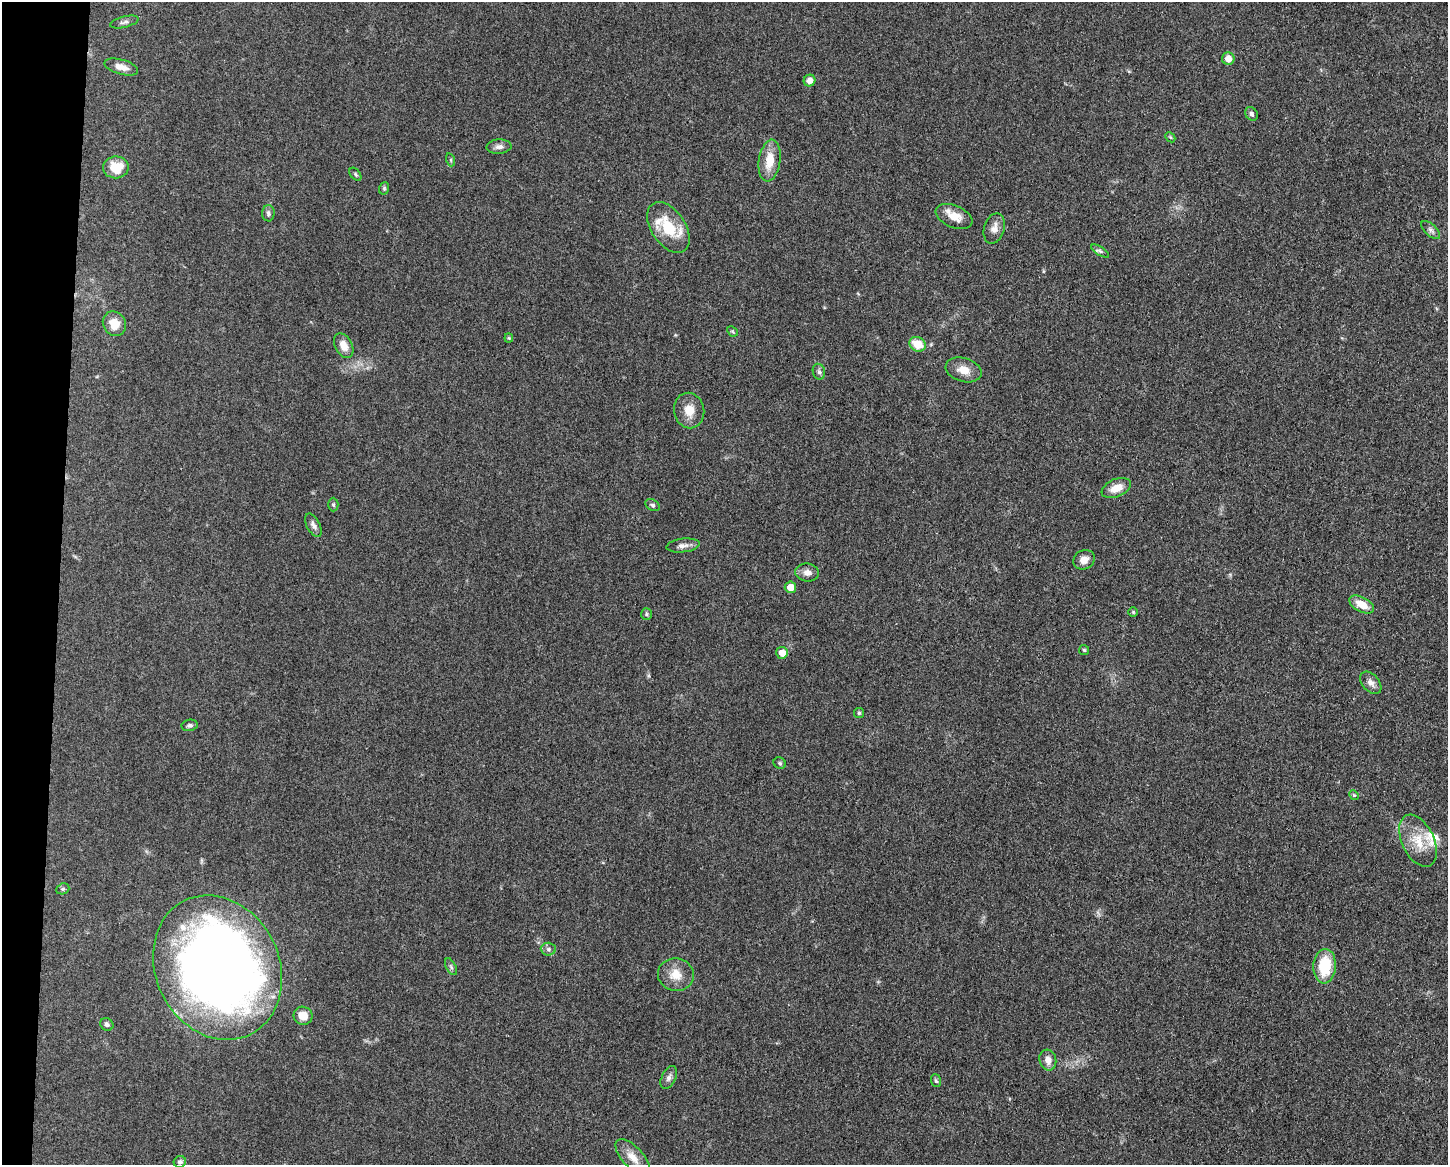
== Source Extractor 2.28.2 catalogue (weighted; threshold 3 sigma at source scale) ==
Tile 7 of 3 x 4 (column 1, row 3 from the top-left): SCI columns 232-1677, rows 1166-2328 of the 4681 x 4654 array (HDU 1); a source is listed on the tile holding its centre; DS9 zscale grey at full resolution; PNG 1450 x 1167 px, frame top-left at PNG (2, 2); each listed source drawn as its Kron ellipse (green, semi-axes under 4 px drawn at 4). Shown black and unused: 4% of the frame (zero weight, under 3 of 5 exposures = <1% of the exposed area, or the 3 px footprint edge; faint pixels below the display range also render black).
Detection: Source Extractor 2.28.2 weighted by HDU 2 'WHT'; one run over the whole footprint, this tile lists its part. Background 0.0619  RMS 0.0058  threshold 0.0261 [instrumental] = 3 sigma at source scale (4.5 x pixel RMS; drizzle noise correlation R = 1.50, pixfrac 1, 0.05/0.05 arcsec/px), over >= 5 px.
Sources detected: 61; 3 inside a brighter listed object's ellipse — not listed separately; the other 58 listed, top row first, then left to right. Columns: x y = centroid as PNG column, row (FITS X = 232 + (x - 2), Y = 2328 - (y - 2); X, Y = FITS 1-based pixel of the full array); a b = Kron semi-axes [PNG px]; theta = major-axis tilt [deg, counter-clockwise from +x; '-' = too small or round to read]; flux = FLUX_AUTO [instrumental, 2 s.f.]
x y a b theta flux
124 22 14 5 14 1.9
1228 58 6 6 - 6.5
121 67 17 7 -15 5
810 80 6 5 - 4.6
1251 114 7 6 - 1.7
1170 137 6 4 -45 0.76
499 147 12 7 4 2.6
451 160 7 4 -72 0.77
770 161 21 10 81 11
116 167 13 11 1 13
355 174 7 4 -51 1
384 188 6 5 - 0.84
268 213 8 6 89 1.6
954 217 19 11 -22 8.3
668 227 28 17 -56 22
994 228 15 10 73 4.5
1431 230 12 5 -43 2
1100 251 10 4 -32 1.4
114 324 13 11 -58 7.9
732 331 6 4 -43 0.79
509 338 4 4 - 0.67
917 344 8 7 - 12
344 346 13 8 -62 5.3
964 370 18 12 -16 7
819 372 8 6 -75 1.6
689 410 18 15 -78 8.3
1116 488 15 9 23 7.5
333 505 7 5 -88 0.9
653 505 8 5 -29 1.3
313 525 13 6 -62 2.5
683 545 16 7 6 3.1
1084 560 11 9 30 4.3
807 573 12 9 -6 3.5
790 587 6 5 - 6.2
1362 604 13 7 -27 8.2
1133 612 5 5 - 0.7
646 614 6 5 - 0.92
1084 650 5 5 - 0.83
782 653 6 5 - 6.2
1371 683 13 8 -47 3.3
859 713 5 5 - 0.83
190 725 8 5 10 1.4
780 763 6 5 - 1
1354 795 5 4 - 0.81
1418 841 28 16 -64 15
63 889 7 5 21 0.95
548 949 7 6 - 1.5
1325 966 17 11 86 22
451 967 9 5 -63 1.3
217 968 74 61 -64 570
676 975 18 16 -9 9.3
303 1016 9 9 - 6.5
107 1024 7 6 - 1.5
1048 1060 10 8 -75 4.5
669 1078 12 7 63 2.3
936 1081 6 5 - 0.96
633 1157 23 10 -47 6.9
180 1162 6 6 - 1.5